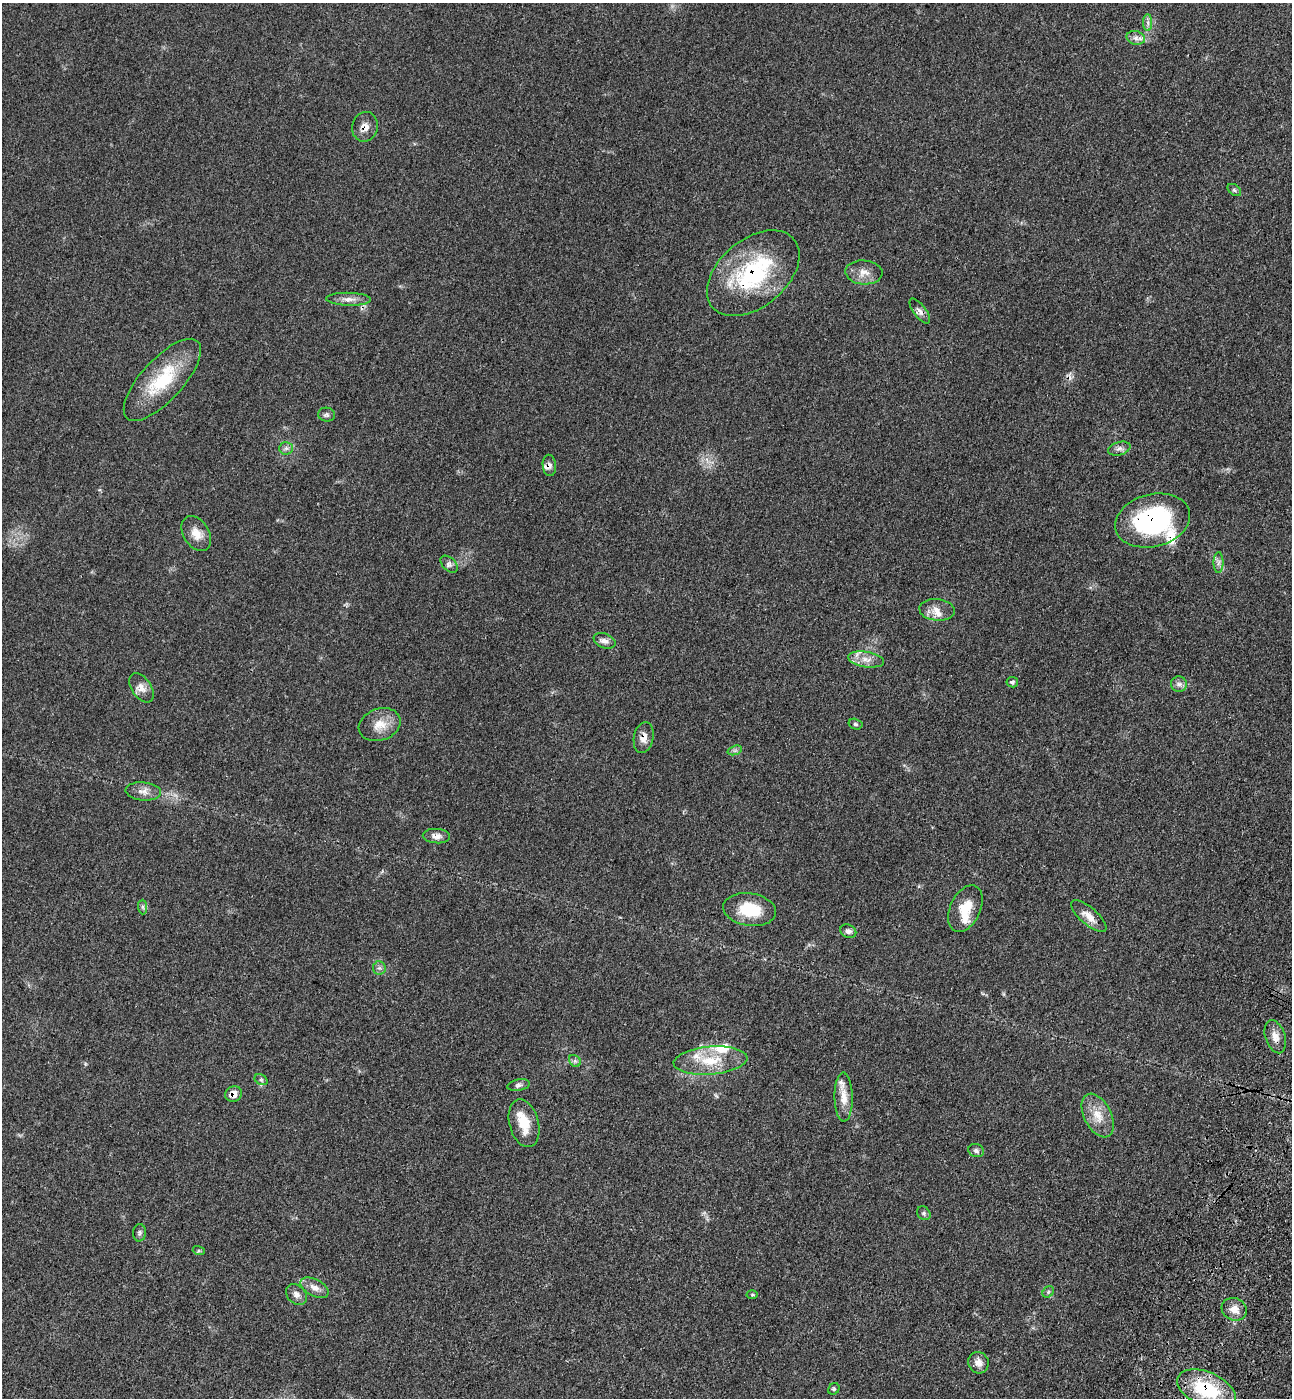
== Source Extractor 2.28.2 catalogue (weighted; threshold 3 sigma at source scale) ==
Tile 6 of 4 x 4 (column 2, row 2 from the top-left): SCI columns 1666-2955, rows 2852-4247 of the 5774 x 5700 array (HDU 1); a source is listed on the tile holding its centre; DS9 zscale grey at full resolution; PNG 1294 x 1400 px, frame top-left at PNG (2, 3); each listed source drawn as its Kron ellipse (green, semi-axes under 4 px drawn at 4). Shown black and unused: <1% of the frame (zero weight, under 3 of 4 exposures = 6% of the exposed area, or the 3 px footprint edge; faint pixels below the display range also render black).
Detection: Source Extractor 2.28.2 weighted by HDU 2 'WHT'; one run over the whole footprint, this tile lists its part. Background 0.0713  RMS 0.0055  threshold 0.0245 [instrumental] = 3 sigma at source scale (4.5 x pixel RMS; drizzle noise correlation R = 1.50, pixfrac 1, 0.05/0.05 arcsec/px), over >= 5 px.
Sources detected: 64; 1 cosmic-ray / hot-pixel residue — neither listed nor drawn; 7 inside a brighter listed object's ellipse — not listed separately; the other 56 listed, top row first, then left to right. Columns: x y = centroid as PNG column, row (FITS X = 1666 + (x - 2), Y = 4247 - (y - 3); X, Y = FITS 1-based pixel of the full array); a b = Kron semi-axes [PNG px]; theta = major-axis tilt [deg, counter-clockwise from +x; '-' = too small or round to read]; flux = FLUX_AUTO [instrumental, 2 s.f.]
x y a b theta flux
1148 23 8 4 -89 1.7
1136 38 9 7 -14 2.5
365 127 15 13 78 4.5
1234 190 8 5 -37 1.1
864 272 18 12 -4 5.8
753 273 53 33 40 61
349 299 22 6 -1 4
920 311 15 6 -52 2.6
162 380 52 21 47 32
327 415 8 7 - 1.5
286 448 6 6 - 1.5
1119 449 11 6 16 2.1
549 465 11 6 -84 2
1153 521 38 26 14 73
196 534 19 12 -58 6.8
1218 563 10 5 89 1.8
449 564 10 6 -44 1.8
937 610 18 11 -5 5.1
605 641 11 7 -22 2.6
866 659 18 7 -9 4.9
1012 682 6 5 - 1.2
1179 684 8 7 - 2.1
141 688 16 9 -56 4.2
855 724 7 5 -16 1.1
380 725 21 16 20 8.8
644 737 16 9 79 4.2
735 750 7 4 19 1.2
143 791 18 9 -5 4.1
436 836 14 7 -3 3.1
143 907 7 4 -89 1.2
965 909 25 15 65 12
750 910 26 16 -9 19
1089 916 22 8 -41 5.7
848 931 8 6 -23 2.1
379 968 7 6 - 1.6
1275 1037 17 10 -72 4.6
710 1060 37 14 5 18
575 1061 7 5 -45 1.2
261 1080 7 5 -30 1
519 1085 11 5 11 1.6
234 1094 8 7 - 4.7
844 1097 24 9 -89 6.9
1098 1115 23 13 -63 9.4
524 1123 24 14 -75 12
976 1151 8 6 -20 1.5
924 1213 7 6 - 1.1
140 1233 9 6 86 1.3
199 1251 6 4 -17 0.66
315 1288 15 8 -28 4.2
1048 1292 6 5 - 1
296 1294 12 9 -45 2.7
752 1295 5 3 - 0.62
1234 1309 13 11 -26 5
978 1363 11 10 - 3.8
834 1389 6 5 - 0.98
1207 1389 31 17 -24 35
Overlapping masked pixels (flux is a lower limit): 7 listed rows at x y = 365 127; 753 273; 549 465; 1153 521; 644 737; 234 1094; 1207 1389